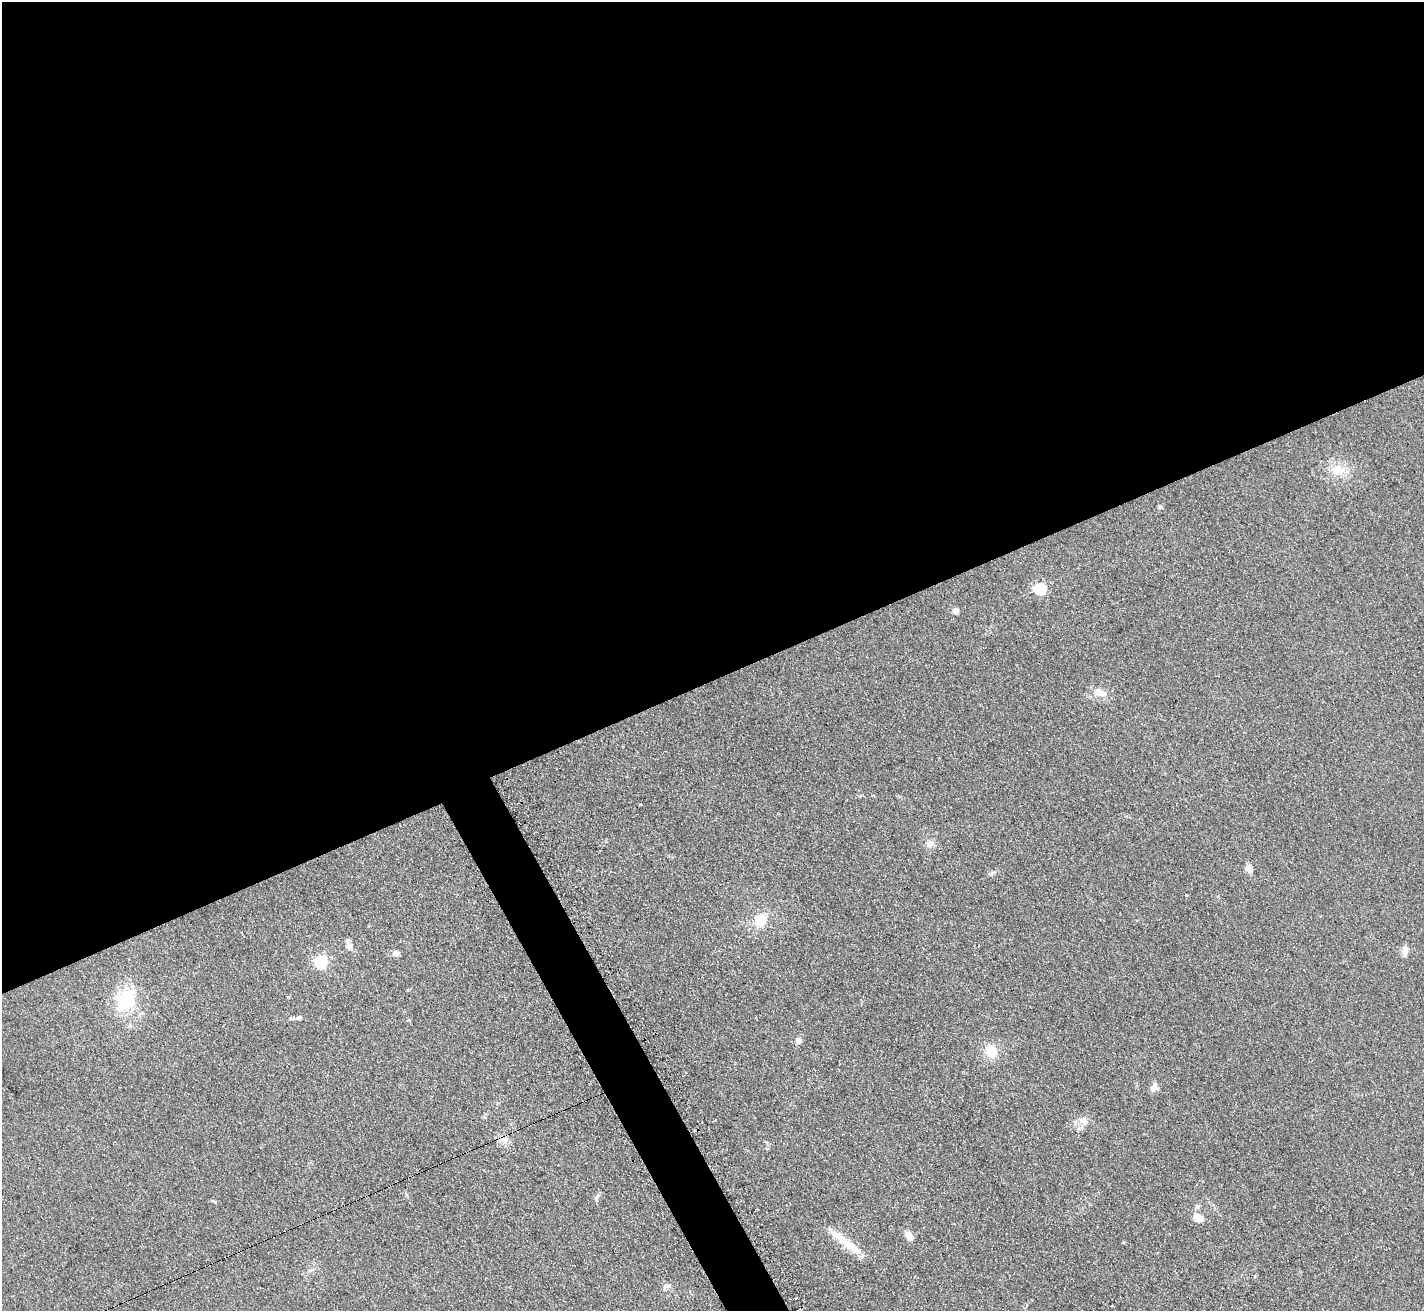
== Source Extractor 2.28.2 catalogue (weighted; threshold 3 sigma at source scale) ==
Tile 2 of 4 x 4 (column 2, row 1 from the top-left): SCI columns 1430-2851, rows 4083-5391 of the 5712 x 5686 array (HDU 1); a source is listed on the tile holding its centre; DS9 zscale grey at full resolution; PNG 1426 x 1313 px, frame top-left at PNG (2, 2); no overlay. Shown black and unused: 54% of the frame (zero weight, under 2 of 3 exposures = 2% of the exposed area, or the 3 px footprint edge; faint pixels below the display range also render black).
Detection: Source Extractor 2.28.2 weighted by HDU 2 'WHT'; one run over the whole footprint, this tile lists its part. Background 0.127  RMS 0.012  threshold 0.0528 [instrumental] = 3 sigma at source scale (4.5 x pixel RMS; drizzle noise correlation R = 1.50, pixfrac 1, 0.05/0.05 arcsec/px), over >= 5 px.
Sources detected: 29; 1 inside a brighter listed object's ellipse — not listed separately; the other 28 listed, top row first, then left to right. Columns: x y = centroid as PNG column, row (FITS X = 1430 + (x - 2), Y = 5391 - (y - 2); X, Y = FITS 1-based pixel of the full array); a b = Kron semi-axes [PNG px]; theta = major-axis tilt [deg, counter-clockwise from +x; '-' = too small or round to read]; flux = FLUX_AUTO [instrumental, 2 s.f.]
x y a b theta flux
1338 470 22 14 0 20
1160 507 6 5 - 1.9
1040 588 6 5 - 120
955 610 5 4 - 12
1100 693 21 10 -28 12
640 805 3 3 - 2.5
930 843 9 8 - 7.5
1249 869 11 7 -36 6
761 920 20 16 56 24
349 946 9 7 -63 7.3
1405 951 12 7 81 6.4
396 953 9 7 3 4.7
321 961 6 6 - 180
125 999 31 25 53 52
299 1018 9 5 18 3.1
409 1020 5 4 - 1.2
798 1040 7 7 - 5.4
991 1051 12 11 - 24
1154 1087 12 9 58 5.6
715 1120 3 2 - 2
1083 1121 14 10 -41 9.2
504 1140 11 9 -34 7.9
597 1196 9 4 55 2.6
1197 1206 7 5 -86 3
1198 1217 14 10 -25 10
909 1236 10 6 -67 12
851 1247 41 10 -38 26
667 1286 11 6 5 4.1
Unlisted compact peaks at least as high as the median listed source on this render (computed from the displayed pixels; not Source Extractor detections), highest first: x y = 992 873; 1255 1276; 288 997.